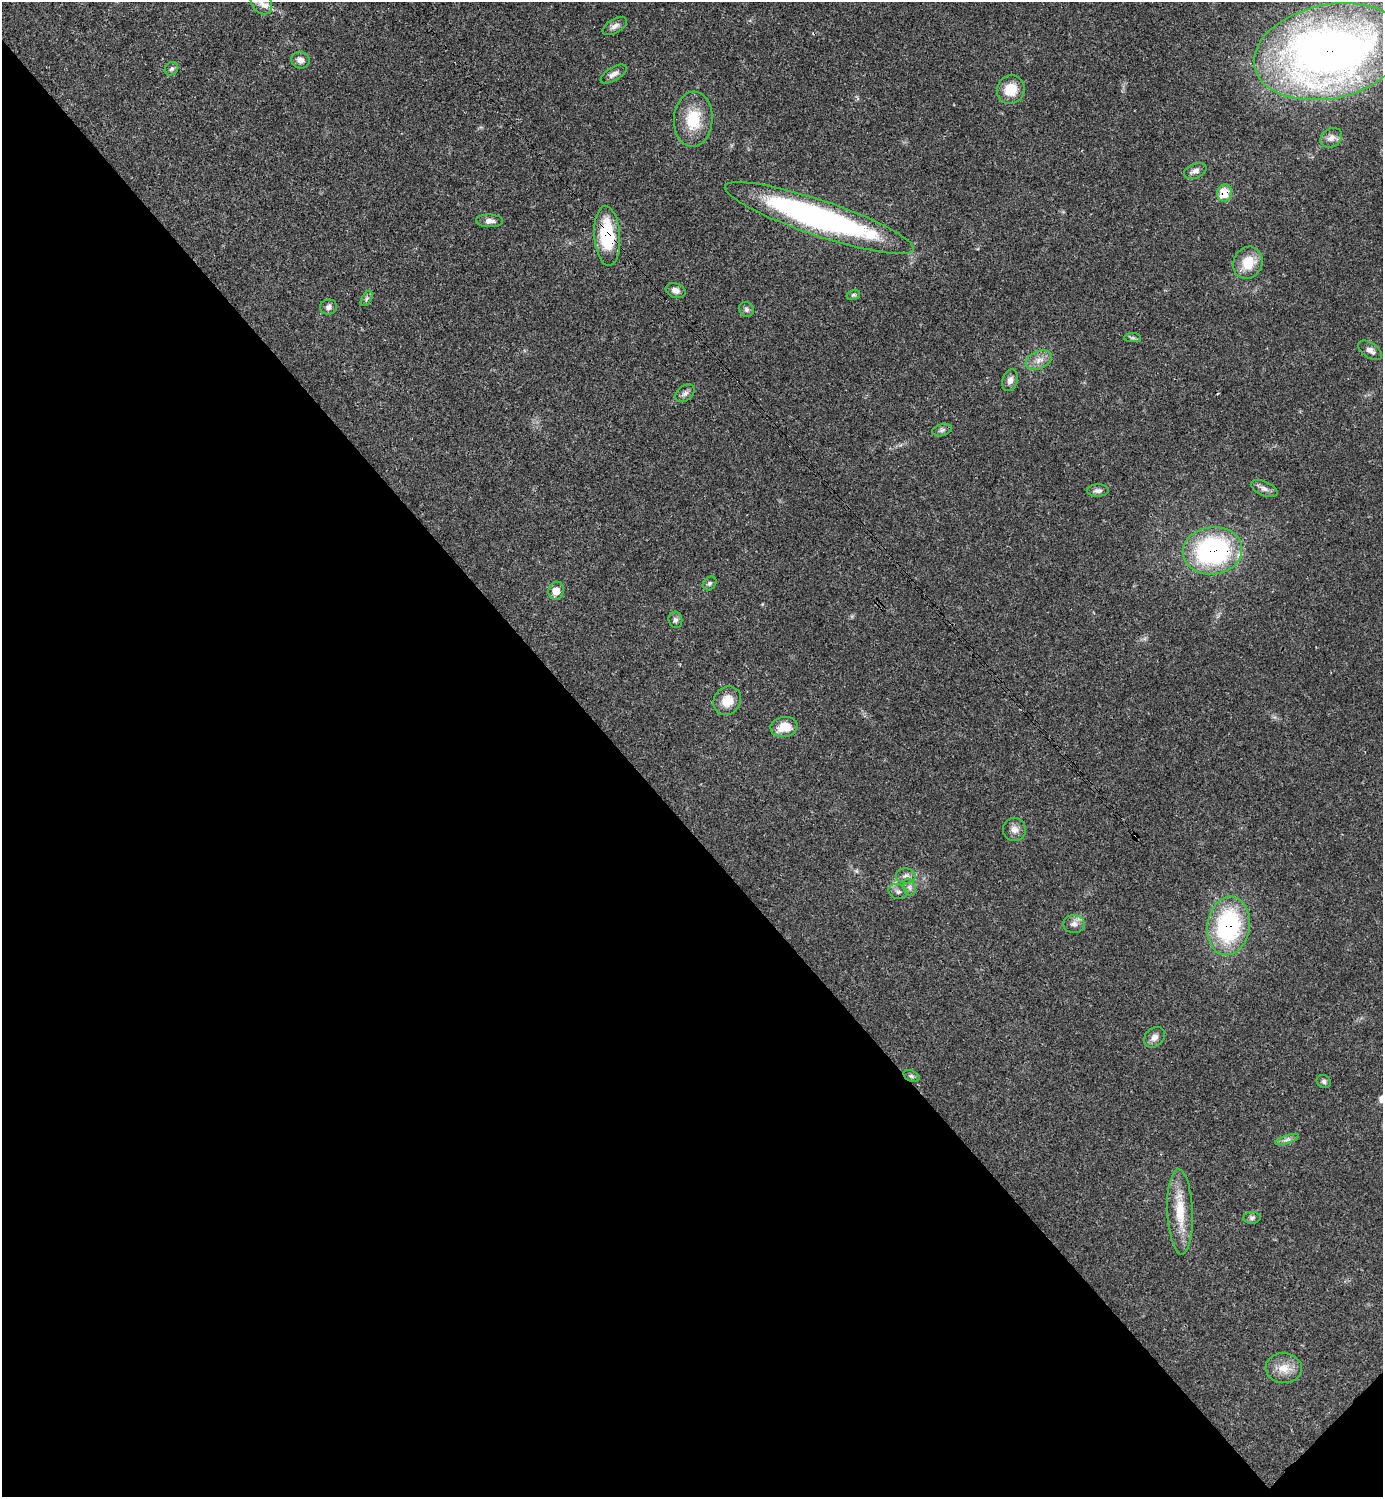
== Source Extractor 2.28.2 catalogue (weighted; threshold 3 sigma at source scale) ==
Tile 14 of 4 x 4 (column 2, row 4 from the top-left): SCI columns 1681-3061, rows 2-1496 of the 5981 x 5982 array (HDU 1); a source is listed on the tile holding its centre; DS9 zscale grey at full resolution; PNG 1385 x 1499 px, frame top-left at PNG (2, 2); each listed source drawn as its Kron ellipse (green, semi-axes under 4 px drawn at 4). Shown black and unused: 45% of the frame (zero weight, under 3 of 4 exposures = <1% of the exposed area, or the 3 px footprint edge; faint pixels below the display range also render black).
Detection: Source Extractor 2.28.2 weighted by HDU 2 'WHT'; one run over the whole footprint, this tile lists its part. Background 0.0198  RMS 0.0022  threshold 0.01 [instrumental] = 3 sigma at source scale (4.5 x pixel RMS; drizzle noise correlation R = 1.50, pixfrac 1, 0.05/0.05 arcsec/px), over >= 5 px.
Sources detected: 49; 2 cosmic-ray / hot-pixel residue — neither listed nor drawn; the other 47 listed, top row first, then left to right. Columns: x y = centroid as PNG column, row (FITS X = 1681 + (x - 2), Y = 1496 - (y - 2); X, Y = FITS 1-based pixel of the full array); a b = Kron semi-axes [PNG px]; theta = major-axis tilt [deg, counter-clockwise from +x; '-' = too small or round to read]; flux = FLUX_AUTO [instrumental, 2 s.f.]
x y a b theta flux
261 3 12 9 -49 1.6
615 26 14 7 31 1.1
1330 52 76 47 12 180
300 60 9 8 - 1.3
171 69 7 6 - 0.51
614 74 14 6 31 1.2
1011 90 14 13 - 4.9
693 119 27 19 86 8
1331 138 11 9 31 1.2
1195 171 12 7 22 1.2
1225 193 8 7 - 4.9
819 218 99 18 -19 68
489 221 13 6 -2 1.2
607 236 30 13 -86 14
1248 263 16 14 62 5.1
676 291 10 7 -20 1.1
853 295 7 5 16 0.37
367 298 8 5 59 0.52
328 307 8 7 - 0.79
746 309 8 7 - 0.61
1132 338 8 4 0 0.46
1370 350 13 7 -35 1.1
1039 360 14 9 22 1.8
1010 380 11 7 71 1.2
685 393 11 7 39 0.89
942 430 10 6 15 0.69
1264 489 14 7 -23 1.1
1098 491 11 6 2 0.87
1212 551 30 23 7 38
709 583 7 6 - 0.51
556 591 9 7 78 2.2
675 620 8 7 - 0.63
727 701 15 13 50 3.5
784 727 13 10 9 3.8
1014 829 11 11 - 1.5
906 876 10 7 -4 0.98
909 887 9 6 -73 0.74
898 892 10 7 -21 0.83
1074 924 11 9 -7 1.3
1228 926 29 21 82 29
1154 1037 11 9 44 1.3
911 1076 8 5 -26 0.49
1324 1081 7 6 - 0.58
1287 1139 12 3 18 0.65
1180 1212 42 13 -88 7
1252 1218 8 6 3 0.62
1284 1368 18 15 -3 3.4
Overlapping masked pixels (flux is a lower limit): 5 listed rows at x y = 1330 52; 1225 193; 607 236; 1212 551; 1228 926
Isophote crosses this tile's border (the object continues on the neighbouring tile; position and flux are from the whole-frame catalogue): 1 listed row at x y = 261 3